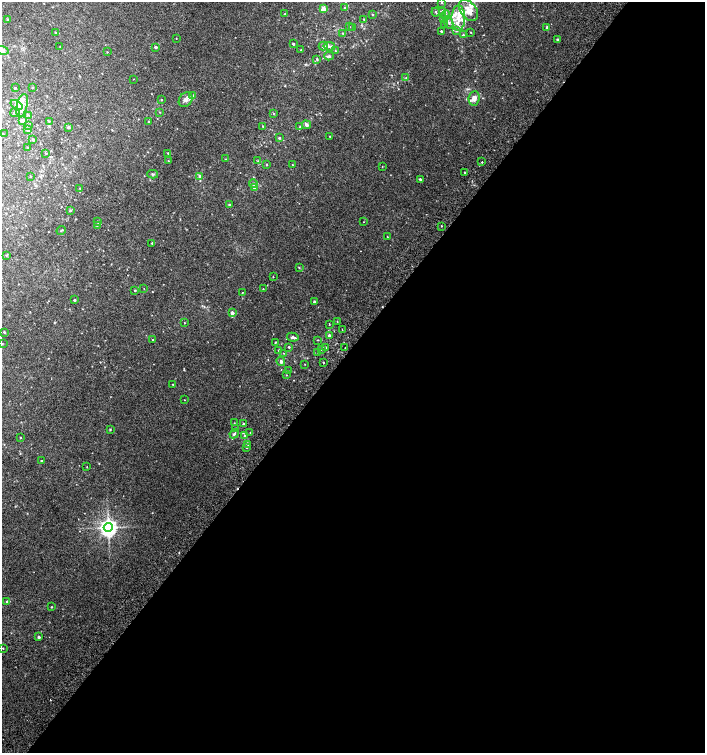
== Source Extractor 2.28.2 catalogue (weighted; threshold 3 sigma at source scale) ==
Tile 12 of 4 x 4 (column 4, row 3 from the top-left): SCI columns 4421-5826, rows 1540-3041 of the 6094 x 6074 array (HDU 1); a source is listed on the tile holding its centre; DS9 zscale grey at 2 x 2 block average (1 PNG px = mean of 2 x 2 image px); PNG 707 x 755 px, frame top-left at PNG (2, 2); each listed source drawn as its Kron ellipse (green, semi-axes under 4 px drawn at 4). Shown black and unused: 54% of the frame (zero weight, under 2 of 3 exposures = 2% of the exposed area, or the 3 px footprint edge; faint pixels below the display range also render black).
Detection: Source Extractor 2.28.2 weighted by HDU 2 'WHT'; one run over the whole footprint, this tile lists its part. Background 0.0399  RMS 0.012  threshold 0.0562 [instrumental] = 3 sigma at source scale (4.5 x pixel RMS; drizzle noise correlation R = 1.50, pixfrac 1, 0.0396/0.0396 arcsec/px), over >= 5 px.
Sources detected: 162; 2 cosmic-ray / hot-pixel residue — neither listed nor drawn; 17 inside a brighter listed object's ellipse — not listed separately; the other 143 listed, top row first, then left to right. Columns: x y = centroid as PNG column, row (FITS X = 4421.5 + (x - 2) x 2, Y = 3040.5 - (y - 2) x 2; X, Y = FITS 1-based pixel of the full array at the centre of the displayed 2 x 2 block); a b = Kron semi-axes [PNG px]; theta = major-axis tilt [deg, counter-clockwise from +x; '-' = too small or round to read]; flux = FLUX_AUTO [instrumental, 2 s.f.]
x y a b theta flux
442 2 3 2 - 1.7
345 8 3 3 - 3
323 9 3 2 - 53
468 10 12 7 -53 35
443 11 4 3 - 5.1
436 12 4 2 - 2.4
285 14 2 2 - 3.3
372 15 3 2 - 1.8
446 15 5 3 - 5.3
458 18 13 6 90 31
8 19 3 2 - 2.5
364 19 3 2 - 1.9
443 19 3 3 - 3.8
449 23 6 3 -64 5.2
445 24 2 2 - 0.99
349 27 2 2 - 2.1
353 27 3 2 - 1.2
547 27 2 2 - 5.7
441 31 2 2 - 4
456 31 4 2 - 3.1
55 32 2 2 - 1.9
471 32 2 2 - 1.4
343 33 3 2 - 1.4
463 35 3 2 - 3.6
176 38 2 2 - 1
557 39 3 3 - 3.2
293 44 2 2 - 4.6
60 46 2 2 - 0.95
323 46 4 4 - 7.3
329 46 6 3 -10 6.1
156 47 3 3 - 3.1
3 50 6 4 -18 12
301 50 3 3 - 2.2
335 50 2 2 - 1.3
107 52 2 2 - 1.2
329 56 5 3 - 4.8
317 59 3 3 - 2.4
406 78 4 3 - 3.4
133 79 2 2 - 0.8
32 87 2 2 - 1.8
15 88 2 2 - 2.4
193 96 3 3 - 1.9
474 98 7 5 84 15
161 100 2 2 - 1.4
186 100 8 6 51 14
16 105 7 4 -36 10
22 105 12 5 76 19
15 112 5 2 - 3.6
160 112 3 2 - 1.3
273 113 3 2 - 1.4
29 115 3 2 - 1.7
22 121 3 3 - 9.7
49 121 3 3 - 1.8
149 122 3 2 - 3.8
28 125 3 2 - 1.2
306 125 4 3 - 8.3
263 126 2 2 - 2
68 127 4 3 - 3.5
300 127 3 3 - 2.1
27 130 3 3 - 9.9
3 134 3 2 - 1.6
330 137 2 2 - 1.6
279 138 3 3 - 4
33 140 3 3 - 2.9
27 147 2 2 - 1.4
46 153 3 2 - 1.4
168 153 3 3 - 2.2
226 159 3 2 - 1.3
168 161 2 2 - 1.3
258 161 3 2 - 2
482 162 2 2 - 4.7
267 165 3 2 - 1.4
292 165 2 2 - 1.9
382 167 2 2 - 1
465 172 2 2 - 5.9
153 174 5 3 - 3.5
30 176 2 2 - 1.2
200 176 3 3 - 5.4
420 179 3 2 - 5.3
253 184 4 4 - 4.8
80 188 2 2 - 1.5
254 188 3 3 - 5
229 205 3 3 - 3
70 210 3 3 - 2.1
98 222 3 2 - 2.1
363 222 2 2 - 0.89
97 225 3 2 - 1.6
441 226 2 2 - 2.2
61 230 5 2 - 2.2
387 236 2 2 - 1.2
152 243 3 2 - 2.8
7 255 4 2 - 2.1
299 268 3 2 - 1.4
273 277 3 2 - 1.1
144 289 2 2 - 0.95
263 289 2 2 - 1.5
135 290 2 2 - 2.7
242 293 2 2 - 1.1
74 300 2 2 - 3.6
314 302 2 2 - 6.7
232 313 2 2 - 13
337 322 2 2 - 1.1
185 323 2 2 - 1.2
329 324 3 2 - 1.2
342 329 2 2 - 1.8
4 332 3 3 - 2.4
329 335 3 2 - 5
293 337 6 4 -11 8.1
153 340 2 2 - 1.7
318 340 3 2 - 1.5
275 342 3 2 - 1.5
2 344 2 2 - 1.2
289 347 2 2 - 2.5
326 347 2 2 - 1.8
345 348 3 2 - 1.4
322 349 2 2 - 1.4
279 350 3 2 - 2.2
318 352 2 2 - 0.87
284 353 3 3 - 1.9
281 361 4 3 - 6.6
323 362 2 2 - 1.7
305 364 2 2 - 0.92
289 371 4 2 - 2.4
286 375 2 2 - 1.2
173 384 2 2 - 1.5
184 400 2 2 - 0.96
234 423 3 2 - 1.4
243 424 4 3 - 3.9
236 428 2 2 - 1.8
110 429 3 3 - 2.1
250 432 2 2 - 1.2
234 434 5 3 - 5.9
244 435 3 3 - 3.7
20 438 2 2 - 1.2
247 444 3 2 - 1.9
246 448 2 2 - 1.5
41 461 2 2 - 2.6
87 467 2 2 - 1
108 527 4 4 - 1500
7 602 3 3 - 5.5
52 607 2 2 - 2.2
39 637 3 2 - 5.3
3 648 2 2 - 1.4
Isophote crosses this tile's border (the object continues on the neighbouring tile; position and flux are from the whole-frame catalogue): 1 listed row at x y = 3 50
Diffuse or blended objects may show on this block-average render without a row.